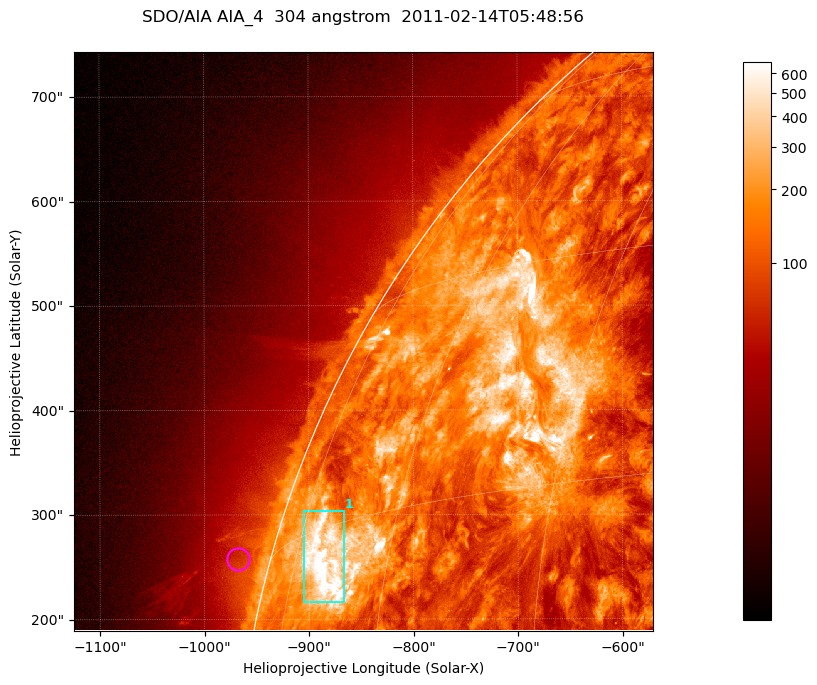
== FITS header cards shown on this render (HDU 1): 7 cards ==
TELESCOP= 'SDO/AIA '           / For AIA: SDO/AIA
INSTRUME= 'AIA_4   '           / For AIA: AIA_ATA1, AIA_ATA2, AIA_ATA3 or AIA_AT
WAVELNTH=                  304 / [angstrom] Wavelength
WAVEUNIT= 'angstrom'           / Wavelength unit: angstrom
DATE-OBS= '2011-02-14T05:48:56.125' / [ISO] Date when observation started; ISO 8
CTYPE1  = 'HPLN-TAN'           / CTYPE1; Typically HPLN
CTYPE2  = 'HPLT-TAN'           / CTYPE2; Typically HPLT

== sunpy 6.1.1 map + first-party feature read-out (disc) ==
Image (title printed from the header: SDO/AIA AIA_4  304 angstrom  2011-02-14T05:48:56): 923 x 923 px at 0.6 arcsec/px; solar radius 972 arcsec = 1619 px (partial field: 4.9% of the solar disc is inside the frame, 47% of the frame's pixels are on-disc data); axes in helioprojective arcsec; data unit not stated in the header (colour bar unlabelled)
Orientation: roll -0.132 deg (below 1 deg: not rotated)
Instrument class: DISC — disc imager (sunpy class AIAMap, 304 A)
Bright regions (active regions / flare kernels): reference = the on-disc median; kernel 7 px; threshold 5 sigma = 374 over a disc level ~131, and >= 1.15x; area >= 851 px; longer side >= 11 px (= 6.6 arcsec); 1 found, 1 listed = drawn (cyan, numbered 1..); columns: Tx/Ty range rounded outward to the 2 arcsec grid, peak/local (2 s.f.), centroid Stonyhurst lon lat
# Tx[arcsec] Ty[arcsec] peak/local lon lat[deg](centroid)
1 -906..-866 216..304 8.5 -69 +13
Off-limb structures (1.02-1.3 R_sun): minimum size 400 px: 2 found; the strongest spans PA ~75..80 deg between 1.02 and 1.06 R_sun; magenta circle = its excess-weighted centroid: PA ~75 deg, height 1.03 R_sun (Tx ~-968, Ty ~258 arcsec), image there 1.5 x the reference